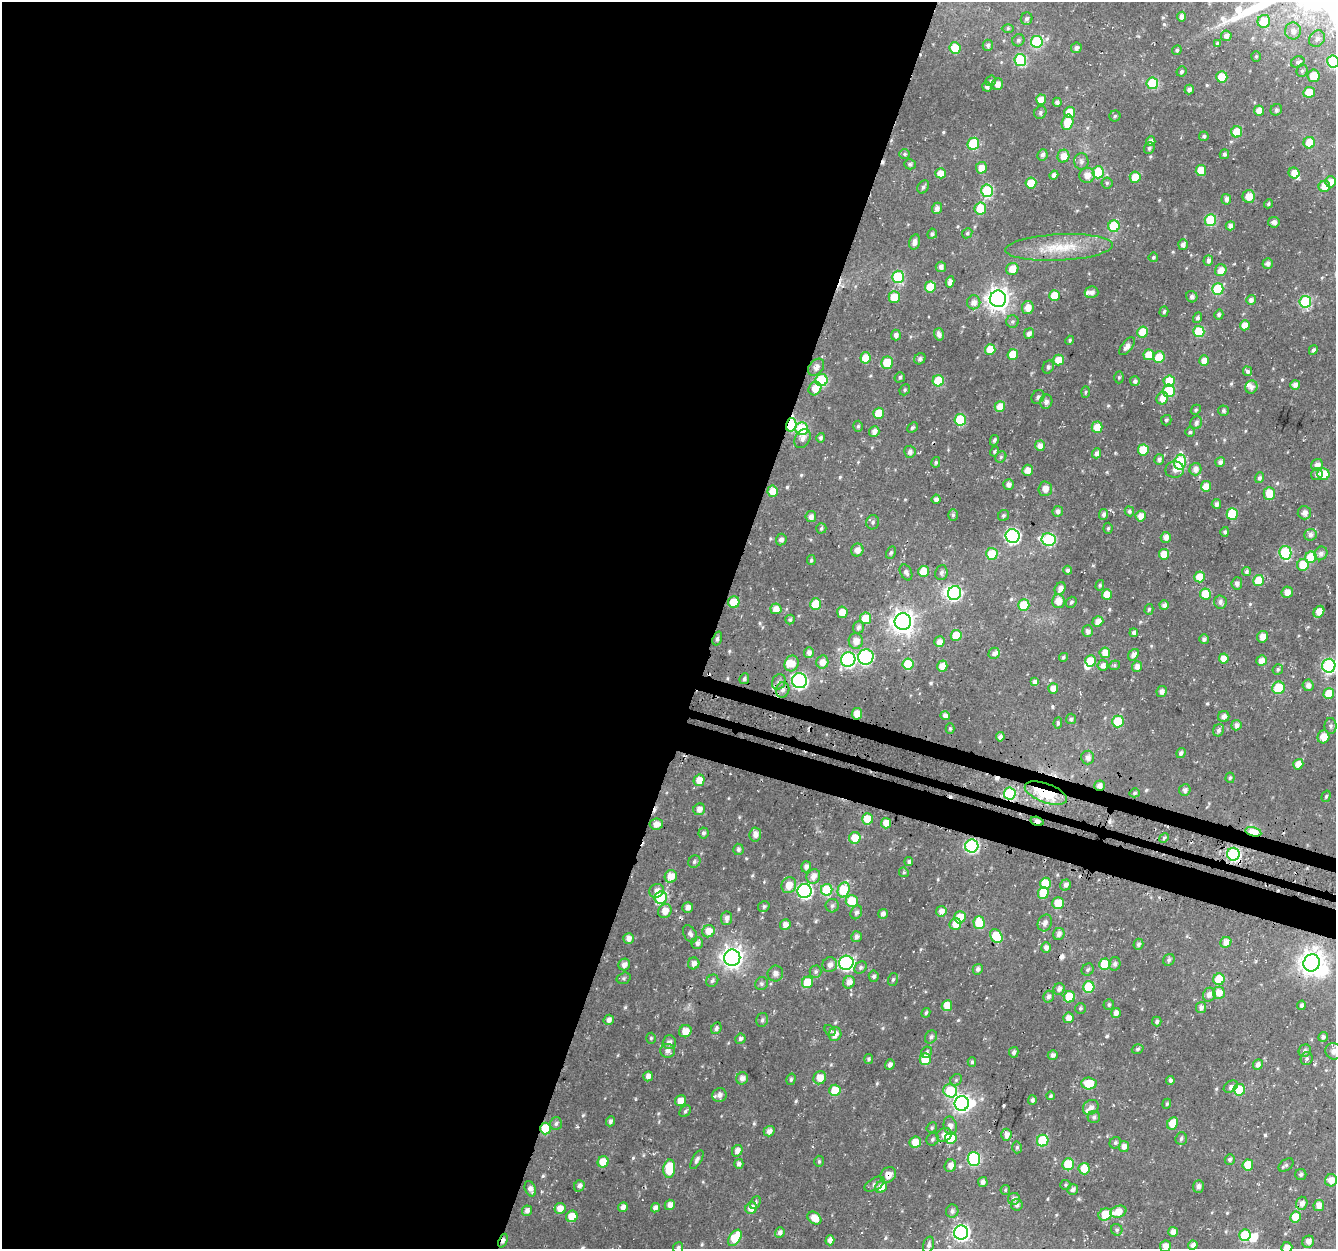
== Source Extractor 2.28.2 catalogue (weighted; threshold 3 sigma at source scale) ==
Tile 5 of 4 x 4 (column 1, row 2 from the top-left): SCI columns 32-1365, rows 2821-4067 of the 5393 x 5592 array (HDU 1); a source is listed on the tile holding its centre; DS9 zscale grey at full resolution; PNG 1338 x 1251 px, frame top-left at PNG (2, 2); each listed source drawn as its Kron ellipse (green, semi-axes under 4 px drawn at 4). Shown black and unused: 56% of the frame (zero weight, under 3 of 4 exposures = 4% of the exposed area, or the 3 px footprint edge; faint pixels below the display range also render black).
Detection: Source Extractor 2.28.2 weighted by HDU 2 'WHT'; one run over the whole footprint, this tile lists its part. Background 0.0137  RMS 0.0041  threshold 0.0186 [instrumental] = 3 sigma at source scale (4.5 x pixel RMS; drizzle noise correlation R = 1.50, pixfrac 1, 0.0396/0.0396 arcsec/px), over >= 5 px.
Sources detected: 573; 5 inside a brighter object's white glare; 9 cosmic-ray / hot-pixel residue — neither listed nor drawn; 6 inside a brighter listed object's ellipse — not listed separately; of the other 553, all 500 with FLUX_AUTO >= 0.601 (the completeness limit of this list) listed and drawn (53 fainter detections not listed), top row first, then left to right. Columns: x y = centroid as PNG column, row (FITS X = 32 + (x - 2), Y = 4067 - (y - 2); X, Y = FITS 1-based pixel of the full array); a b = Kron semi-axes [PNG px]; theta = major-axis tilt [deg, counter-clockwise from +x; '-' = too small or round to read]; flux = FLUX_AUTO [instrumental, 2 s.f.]
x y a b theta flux
1181 17 5 4 - 2
1027 19 6 5 - 1.1
1264 21 6 6 - 9.2
1008 28 6 4 1 0.66
1293 31 8 8 - 2.3
1226 36 5 5 - 1.8
1317 39 9 7 56 1.9
1018 40 6 5 - 0.99
1037 42 6 6 - 25
1217 43 4 3 - 0.73
988 45 5 5 - 1.2
955 48 6 5 - 11
1076 48 5 5 - 1.5
1177 50 5 4 - 0.9
1256 56 5 4 - 0.7
1020 60 6 6 - 24
1333 61 6 6 - 30
1298 62 7 5 28 1.2
1181 71 5 4 - 0.98
1302 71 6 5 - 0.9
1314 76 6 6 - 7.3
1222 77 5 5 - 9.5
991 81 6 5 - 0.66
1152 83 6 6 - 22
997 84 6 5 - 2.4
987 87 5 4 - 1.5
1189 90 5 4 - 1.7
1309 92 6 5 - 7.8
1041 100 5 5 - 5.1
1057 102 4 4 - 1.4
1276 110 6 5 - 0.98
1259 111 5 5 - 4.2
1040 112 6 6 - 1.1
1070 112 5 5 - 7
1115 116 5 5 - 0.75
1067 122 8 6 75 7.6
1237 132 5 5 - 9.2
1204 136 5 4 - 1.1
1151 141 5 4 - 2.3
1309 143 6 5 - 7.2
973 144 6 5 - 18
1149 148 6 5 - 0.98
905 154 5 5 - 0.63
1224 154 5 4 - 1.2
1042 155 6 5 - 1.5
1063 156 6 6 - 4.1
1081 161 8 7 - 1.4
910 164 6 5 - 1
981 168 6 5 - 3.7
1201 170 5 5 - 7.8
1098 172 6 5 - 22
941 173 5 5 - 4
1294 173 6 5 - 5
1054 175 4 4 - 1.7
1087 175 8 7 - 3.2
1135 177 5 5 - 7.1
1331 182 5 5 - 3.7
1031 183 5 5 - 8.5
1107 183 5 5 - 0.7
1324 186 6 5 - 4.4
923 187 7 5 61 1
987 191 6 6 - 35
1249 196 6 6 - 4.8
1226 199 5 5 - 1.8
1268 204 5 4 - 0.7
937 208 6 5 - 1.6
980 208 6 6 - 11
1210 220 6 5 - 22
1274 222 6 5 - 1.6
1114 226 6 5 - 20
1230 226 4 4 - 2.2
967 233 5 4 - 0.64
932 234 5 5 - 1
914 242 8 5 76 2
1183 244 5 5 - 2
1059 247 54 13 3 16
1153 257 5 5 - 0.67
1208 260 5 5 - 1.7
1268 263 5 5 - 1.9
941 267 5 5 - 1.8
1012 269 6 5 - 4.7
1221 270 6 5 - 4
898 277 6 6 - 30
950 282 6 4 80 1.9
930 287 5 5 - 12
1218 289 6 5 - 20
1092 292 7 5 14 1.7
1054 295 5 5 - 7.7
894 297 6 5 - 8.5
1192 297 6 5 - 1.3
998 299 8 8 - 320
1251 300 5 4 - 1.8
974 302 7 6 - 2.6
1305 302 6 6 - 32
1028 307 6 6 - 4
1164 311 5 4 - 0.77
1219 315 5 4 - 1.1
1198 318 5 4 - 1.1
1012 321 6 6 - 1
1245 325 5 5 - 4.5
1143 332 5 5 - 9.3
1199 332 5 5 - 16
1029 333 5 5 - 2
939 334 6 5 - 1.8
896 335 5 5 - 1.8
1070 340 5 4 - 0.73
1127 346 10 5 50 2.4
990 349 5 5 - 7.6
1313 350 5 4 - 1
1013 354 5 5 - 7.4
1149 355 5 5 - 6.3
1159 357 6 5 - 9.4
865 358 6 5 - 7.4
920 359 6 5 - 1.2
1058 360 5 5 - 6.4
1204 361 5 5 - 3.7
887 363 6 6 - 11
816 367 9 6 49 2.2
1048 367 7 5 64 0.95
1247 371 5 4 - 1.4
900 377 5 5 - 0.87
1119 377 6 4 -90 0.64
821 380 6 6 - 30
938 381 5 5 - 15
1135 381 5 5 - 1.3
1169 381 6 5 - 11
1295 385 5 5 - 2.1
1251 387 6 6 - 1.6
815 388 7 6 - 4.6
905 390 6 5 - 0.66
1169 391 6 6 - 15
1085 392 5 3 - 0.62
1038 397 7 6 - 1.2
1162 398 6 5 - 3.9
1046 402 7 6 - 1.7
1000 406 5 5 - 6.1
1196 410 5 4 - 0.64
1223 411 5 5 - 0.91
879 413 5 5 - 8.2
960 420 6 5 - 20
1166 420 5 5 - 0.81
1196 423 6 5 - 1.3
791 425 7 5 75 27
858 426 5 4 - 0.77
1097 427 5 5 - 5.9
912 428 6 4 42 0.76
802 429 6 6 - 27
874 431 5 5 - 2.1
1190 432 5 5 - 0.72
802 438 10 7 59 2.1
821 438 5 4 - 0.99
994 440 5 4 - 0.87
1040 446 5 5 - 2.9
1143 450 5 5 - 12
994 451 5 4 - 0.6
910 452 6 5 - 1.6
1097 453 5 4 - 1.6
1001 457 6 5 - 0.74
1159 459 5 5 - 1.4
936 462 5 4 - 0.8
1180 462 7 6 - 37
1220 462 5 4 - 1.7
1317 465 6 5 - 2.7
1195 469 6 6 - 2.5
1027 470 6 5 - 3.9
1175 470 9 8 - 2
1317 474 6 5 - 1.3
1324 474 6 6 - 11
1260 478 5 4 - 1.3
1008 484 5 5 - 1.9
1206 486 5 5 - 4.7
1045 489 7 7 - 3.1
773 491 5 5 - 5.3
1269 493 6 5 - 7.8
936 499 4 4 - 1.8
1216 504 5 4 - 1.6
1058 511 5 5 - 1.8
1129 511 5 4 - 1
1304 513 7 6 - 2.1
1104 514 5 4 - 1.7
1232 514 6 5 - 16
953 515 6 4 89 0.96
1003 516 6 5 - 0.88
1141 516 5 5 - 3.4
811 517 5 5 - 2.1
873 522 7 6 - 0.95
821 528 5 5 - 0.8
1108 528 5 4 - 0.67
1225 532 5 4 - 0.94
1310 535 6 6 - 1.7
1013 536 7 7 - 72
1166 537 5 5 - 2.5
1049 539 7 6 - 45
781 540 6 5 - 1.5
857 550 6 6 - 2.8
891 553 6 4 62 0.71
1285 553 7 6 - 32
1321 553 7 6 - 1.7
992 554 6 6 - 9.8
1164 554 5 5 - 5.5
1311 557 6 5 - 14
811 560 5 4 - 0.8
1303 565 6 5 - 8.4
1068 570 4 4 - 1.3
924 571 5 5 - 7.2
1247 571 4 4 - 1.1
906 572 8 5 -62 1.3
941 573 7 6 - 1.2
1200 577 5 5 - 6.3
1259 581 5 5 - 11
1237 583 6 5 - 1.4
1100 585 5 4 - 0.63
1060 588 7 5 61 2.4
1287 592 6 5 - 2.7
954 593 7 6 - 50
1107 594 5 5 - 6.2
1205 594 5 5 - 10
1058 601 7 6 - 4.2
734 602 6 5 - 8.9
1071 602 6 5 - 0.81
1220 602 6 6 - 1.6
815 604 6 5 - 13
1024 605 5 5 - 14
1164 605 5 4 - 2
776 609 5 5 - 3.6
1149 609 5 4 - 0.71
842 612 5 5 - 5.2
1319 612 6 5 - 4.2
866 618 6 5 - 8.9
790 619 5 4 - 1.1
1098 621 5 5 - 3.2
903 622 8 8 - 320
858 627 6 5 - 1.4
1088 631 6 5 - 1.8
1134 633 4 4 - 1.3
956 635 5 5 - 9.5
1263 637 6 5 - 3
717 639 7 4 72 0.98
1204 639 5 5 - 1.1
856 641 8 7 - 3.7
939 642 5 5 - 3.1
809 652 5 5 - 2.3
994 653 6 5 - 1.3
1105 653 5 5 - 4.3
1133 655 6 5 - 2.3
866 657 8 7 - 57
1063 657 4 4 - 0.82
1224 658 5 5 - 4.2
848 659 7 7 - 69
1090 661 6 5 - 8.7
1261 661 5 5 - 3.9
822 662 6 6 - 3.2
792 663 8 7 - 4
908 664 5 5 - 14
1103 665 5 5 - 2
1114 665 5 4 - 0.7
942 666 5 5 - 4.8
1137 666 5 5 - 2.7
1329 666 7 6 - 69
1278 669 5 5 - 0.78
744 679 5 4 - 0.98
800 681 7 7 - 75
779 682 8 6 61 1.5
1035 682 4 4 - 1.8
1308 685 6 5 - 1.8
1053 688 5 5 - 3.7
1279 688 6 6 - 14
783 690 8 6 72 1.7
1162 692 5 5 - 2
1329 693 5 5 - 8.7
857 714 6 5 - 4.4
945 716 4 4 - 2.4
1224 716 5 5 - 2
1071 719 5 5 - 1.1
1118 721 6 6 - 14
1058 723 6 4 85 0.87
1236 725 5 5 - 2.1
1331 726 8 6 -90 1.1
950 728 5 4 - 0.67
1218 730 6 5 - 1.1
1000 737 4 4 - 1.7
1323 737 6 6 - 4.8
1181 753 5 4 - 1.3
1088 757 7 6 - 2
1298 764 5 5 - 4.2
1230 778 5 4 - 0.71
699 780 6 5 - 4.6
1099 786 5 5 - 2.4
1185 790 6 5 - 1.3
1046 793 22 9 -20 29
1135 793 5 4 - 0.92
1010 794 6 6 - 33
1326 796 6 4 71 0.72
699 809 6 5 - 2.9
868 819 5 5 - 7.7
1037 821 7 4 -15 2.3
886 823 5 5 - 4.5
656 824 7 5 8 2.8
1253 832 8 4 -14 21
703 833 5 5 - 1.1
755 835 7 5 85 2.5
855 838 6 5 - 6.7
1164 838 5 4 - 0.79
972 846 6 6 - 53
738 849 5 5 - 1.1
1233 854 6 6 - 55
694 862 6 5 - 0.92
909 862 4 4 - 0.85
806 867 5 5 - 1.7
904 872 5 4 - 0.61
671 876 6 6 - 5.2
813 876 7 6 - 3.1
1045 883 5 5 - 10
789 885 8 7 - 4.8
1066 885 6 5 - 1.9
827 890 6 5 - 18
844 890 7 6 - 20
656 891 7 6 - 2.4
804 891 7 7 - 82
1043 893 6 5 - 9.6
661 898 6 6 - 20
852 901 6 6 - 11
1058 903 6 5 - 8.6
764 906 6 5 - 0.93
832 906 7 6 - 1.1
688 907 5 5 - 2.1
665 911 7 6 - 4.2
941 911 5 5 - 2.8
856 912 7 5 65 1.2
883 914 5 4 - 1.8
960 917 6 5 - 7.9
727 918 7 5 82 2.1
979 923 6 5 - 11
1045 923 8 7 - 1.9
955 924 6 5 - 5.8
785 925 5 5 - 2.6
708 931 6 6 - 4.9
690 934 9 6 -58 1.4
1059 934 6 5 - 2.1
996 936 7 5 -60 17
856 937 5 5 - 1.7
628 939 5 5 - 2.3
1226 942 6 5 - 3.3
697 943 6 5 - 1.8
1138 944 5 5 - 1.1
1046 948 5 5 - 1.9
732 958 8 8 - 260
1169 960 6 5 - 1.1
694 963 6 5 - 2.2
846 963 7 7 - 70
1312 963 9 8 - 360
624 964 6 5 - 2
1105 964 5 5 - 15
1115 964 7 6 - 1.2
830 965 7 7 - 2.2
861 967 7 5 46 1
978 969 5 5 - 1.4
1088 969 6 5 - 0.95
816 972 6 6 - 0.94
775 973 8 7 - 2.2
874 976 5 5 - 1.1
624 978 7 5 16 0.81
893 979 6 5 - 0.81
1219 979 6 5 - 12
712 981 6 5 - 1
807 982 6 5 - 11
849 982 6 5 - 2.9
761 984 7 6 - 0.92
1089 987 6 5 - 20
1059 989 6 5 - 1.8
1219 993 6 6 - 5.7
1209 995 7 6 - 2.3
1048 997 6 5 - 1.5
1069 997 6 5 - 12
1109 1005 5 5 - 0.79
1301 1005 5 4 - 0.9
947 1006 5 5 - 6.7
1080 1008 5 5 - 0.71
1201 1008 5 5 - 2
926 1013 5 4 - 0.74
1116 1013 5 4 - 2.1
1068 1018 5 5 - 3.1
609 1020 5 5 - 1.9
762 1020 7 5 77 1
1157 1021 5 4 - 0.8
716 1028 6 5 - 1
830 1030 6 4 -47 0.68
685 1031 6 6 - 4.2
835 1034 7 6 - 3.4
931 1037 7 5 54 1.2
1323 1037 5 4 - 1.3
651 1038 5 4 - 0.64
740 1039 5 5 - 1.3
669 1042 7 6 - 1.8
1138 1049 6 4 18 0.77
668 1051 7 7 - 1.9
1305 1051 6 6 - 1.3
1333 1051 8 8 - 1.7
927 1052 6 5 - 1.1
1014 1052 5 4 - 1.3
1053 1055 5 4 - 1.6
869 1059 5 4 - 0.73
925 1059 6 5 - 15
1307 1059 7 6 - 0.98
972 1062 5 4 - 0.78
1258 1064 5 5 - 1.7
890 1065 5 4 - 1.8
648 1076 5 4 - 2.2
742 1078 6 6 - 2.4
820 1078 7 6 - 5
791 1079 6 4 74 0.82
956 1080 6 5 - 0.77
1170 1080 4 4 - 1.1
1089 1083 7 6 - 9.3
1231 1087 8 5 35 1.2
835 1090 6 5 - 11
1239 1090 6 6 - 17
950 1091 7 6 - 20
719 1095 7 6 - 2.1
1050 1096 4 4 - 0.75
1032 1100 5 4 - 0.98
681 1101 6 5 - 3.9
962 1103 7 7 - 140
1167 1104 5 4 - 0.65
1091 1107 8 7 - 2.2
685 1111 6 5 - 0.85
1094 1117 6 6 - 1
610 1121 5 4 - 1.2
1173 1123 6 5 - 8.2
556 1124 6 5 - 1.1
950 1126 9 6 -75 2
546 1128 6 5 - 16
932 1128 6 4 49 0.65
769 1131 5 5 - 2.2
944 1135 8 6 37 3.3
1006 1135 6 5 - 2.6
951 1138 6 6 - 13
933 1139 6 6 - 1
1181 1139 6 5 - 1
1043 1141 6 5 - 21
915 1142 6 5 - 6.6
1115 1143 6 5 - 0.85
1124 1146 5 5 - 2.2
1017 1147 6 4 87 0.89
737 1151 6 5 - 2.4
974 1159 7 6 - 37
1230 1159 5 5 - 0.95
697 1160 10 4 61 1.3
819 1161 5 4 - 0.68
603 1162 6 5 - 8.1
739 1164 5 4 - 1.5
1068 1164 6 5 - 17
1248 1165 5 5 - 9.2
1286 1165 8 5 38 0.97
950 1166 6 5 - 2.9
669 1169 9 6 86 14
1084 1169 6 5 - 7.6
1301 1174 5 5 - 0.91
888 1175 8 7 - 3.4
1331 1180 6 6 - 3.6
983 1182 5 5 - 1.8
875 1184 11 6 30 1.5
1065 1185 5 5 - 0.63
579 1186 6 5 - 1.6
1198 1186 6 5 - 1.5
881 1187 6 5 - 4.9
530 1189 8 5 -67 2.1
1073 1189 6 5 - 1.6
1005 1190 5 4 - 0.61
1014 1199 6 6 - 1.6
755 1203 7 4 64 1
1302 1203 6 5 - 2.3
670 1205 5 5 - 2.9
1017 1205 6 5 - 1.3
1319 1205 5 5 - 3.3
623 1207 5 4 - 2.3
560 1208 6 5 - 3.7
655 1208 5 4 - 1.9
751 1208 6 5 - 4.4
527 1211 5 5 - 2.2
952 1211 6 6 - 1.5
1118 1212 8 6 17 5.1
1105 1214 7 6 - 10
572 1216 6 5 - 6.8
1295 1217 5 5 - 8.1
814 1218 7 5 -36 5.7
1117 1230 6 5 - 0.94
780 1232 5 4 - 1.7
1173 1232 5 5 - 2.3
961 1233 7 7 - 110
1245 1235 6 5 - 16
735 1238 9 5 56 13
830 1240 5 4 - 2.3
503 1241 7 4 68 1.5
1308 1242 6 5 - 2.5
929 1245 8 5 73 1.3
1193 1245 5 4 - 1.8
1165 1246 6 5 - 3.7
678 1248 5 5 - 1.1
1287 1248 5 5 - 3.1
Overlapping masked pixels (flux is a lower limit): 13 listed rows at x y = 791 425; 857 714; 1099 786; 1046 793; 1010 794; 1037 821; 1253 832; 1233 854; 1312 963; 546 1128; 1043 1141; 888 1175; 503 1241
Isophote crosses this tile's border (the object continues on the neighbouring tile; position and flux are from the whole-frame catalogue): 6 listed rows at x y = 1333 61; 1329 666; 1333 1051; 1165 1246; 678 1248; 1287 1248